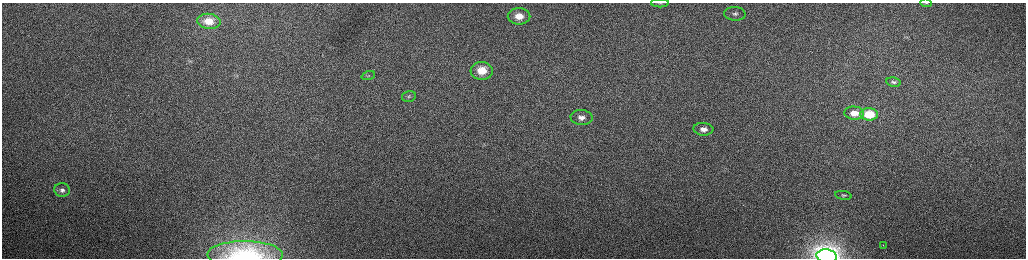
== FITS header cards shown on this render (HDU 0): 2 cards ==
NAXIS1  =                 2048 /fastest changing axis
NAXIS2  =                  512 /next to fastest changing axis

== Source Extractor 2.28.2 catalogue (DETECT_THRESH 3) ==
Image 2048 x 512 px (HDU 0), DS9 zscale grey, zoomed out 1/2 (1 PNG px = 2 x 2 image px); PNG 1028 x 260 px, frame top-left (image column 1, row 511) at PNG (2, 3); each listed source drawn as its Kron ellipse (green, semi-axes under 4 px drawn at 4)
Background 156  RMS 1.5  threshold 4.57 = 3 sigma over >= 5 px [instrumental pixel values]
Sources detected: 19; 1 cannot appear on this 1/2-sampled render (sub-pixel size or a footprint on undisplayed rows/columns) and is neither listed nor drawn; the other 18 listed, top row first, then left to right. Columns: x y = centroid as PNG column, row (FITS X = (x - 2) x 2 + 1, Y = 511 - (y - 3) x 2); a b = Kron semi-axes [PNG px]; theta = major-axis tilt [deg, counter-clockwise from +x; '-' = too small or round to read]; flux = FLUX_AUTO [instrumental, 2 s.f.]
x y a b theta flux
660 3 9 3 1 610
926 3 6 2 -10 280
735 14 11 7 -3 1800
519 16 11 8 -1 5000
209 21 12 7 -6 4000
482 71 11 9 -3 7700
368 76 7 3 19 490
893 82 7 4 -10 750
409 96 7 5 14 770
854 113 10 6 -5 3900
869 114 9 6 -3 11000
581 117 11 7 -4 2600
703 129 10 6 -4 2300
62 190 8 6 -10 1300
843 195 8 4 -10 600
883 245 2 1 - 270
245 255 38 13 0 16000
827 256 10 7 -8 140000
At the frame edge (FLAGS 8, measured only in part): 4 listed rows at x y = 660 3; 926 3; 245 255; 827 256
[1 sub-pixel or undisplayed-footprint detection neither listed nor drawn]